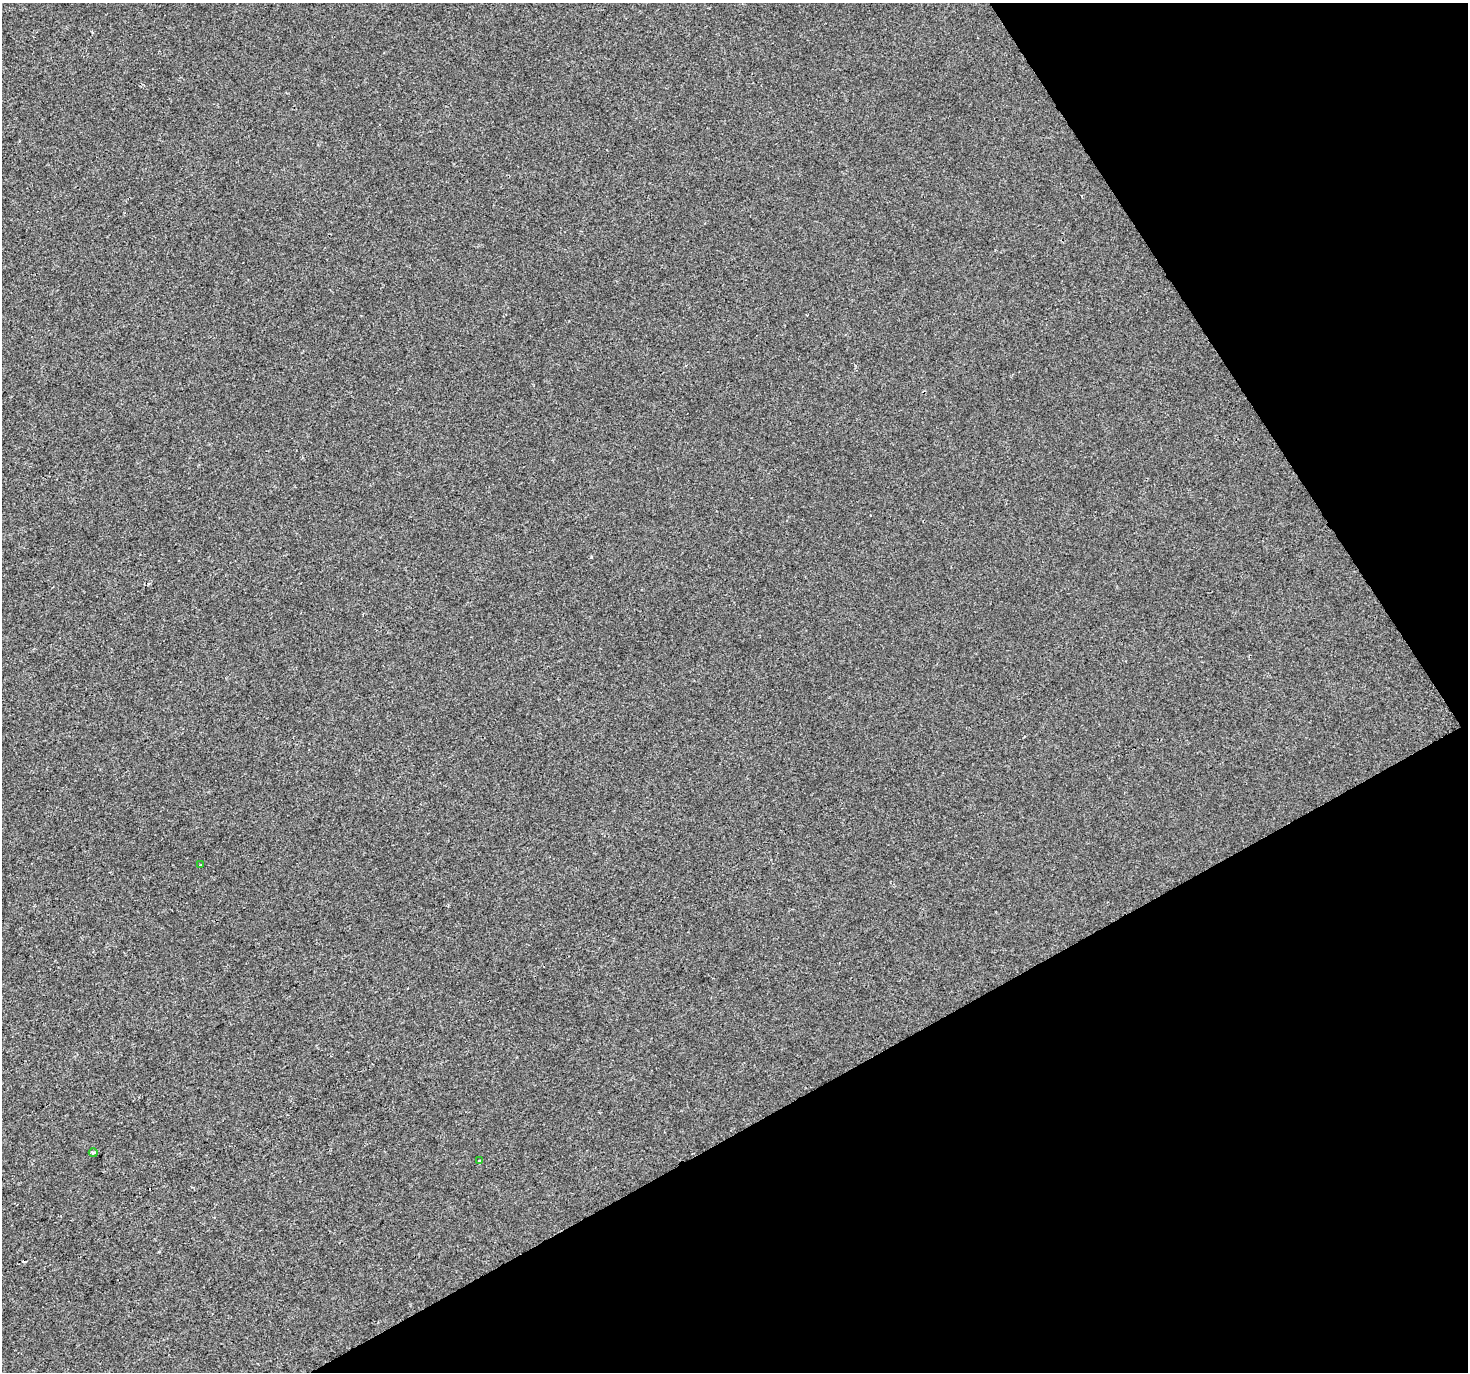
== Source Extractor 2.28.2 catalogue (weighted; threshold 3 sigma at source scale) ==
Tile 12 of 4 x 4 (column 4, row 3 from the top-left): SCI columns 4400-5865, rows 1545-2914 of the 5865 x 5769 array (HDU 1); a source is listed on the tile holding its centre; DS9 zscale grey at full resolution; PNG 1470 x 1374 px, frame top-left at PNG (2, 3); each listed source drawn as its Kron ellipse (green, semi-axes under 4 px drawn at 4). Shown black and unused: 27% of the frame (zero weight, under 2 of 3 exposures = <1% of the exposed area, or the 3 px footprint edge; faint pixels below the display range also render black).
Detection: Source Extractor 2.28.2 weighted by HDU 2 'WHT'; one run over the whole footprint, this tile lists its part. Background -2.45e-04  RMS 0.0041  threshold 0.0186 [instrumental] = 3 sigma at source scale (4.5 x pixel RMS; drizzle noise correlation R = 1.50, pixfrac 1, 0.0396/0.0396 arcsec/px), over >= 5 px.
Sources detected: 4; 1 cosmic-ray / hot-pixel residue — neither listed nor drawn; the other 3 listed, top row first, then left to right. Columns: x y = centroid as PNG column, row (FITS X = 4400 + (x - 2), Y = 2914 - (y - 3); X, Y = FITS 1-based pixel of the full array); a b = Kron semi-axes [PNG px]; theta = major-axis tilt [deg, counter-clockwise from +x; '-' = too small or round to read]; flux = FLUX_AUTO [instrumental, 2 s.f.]
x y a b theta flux
201 865 3 3 - 1.1
93 1153 4 4 - 0.64
479 1161 3 3 - 0.38